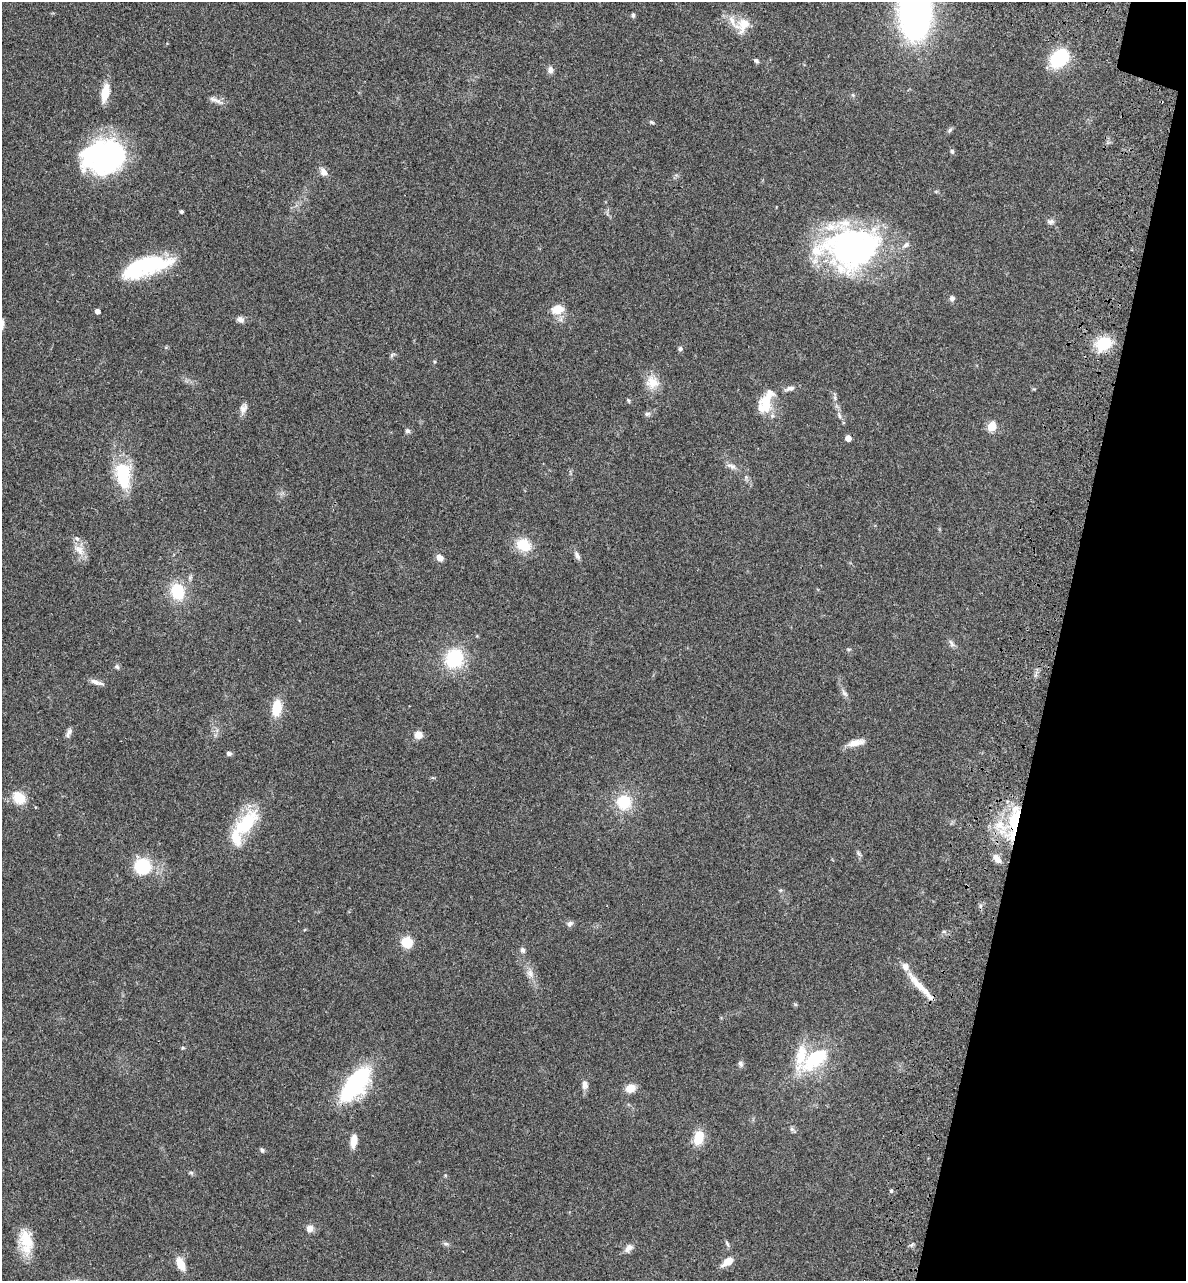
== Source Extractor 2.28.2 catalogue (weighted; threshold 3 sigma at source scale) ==
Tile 8 of 4 x 4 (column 4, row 2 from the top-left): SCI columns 3873-5056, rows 2749-4027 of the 5496 x 5492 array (HDU 1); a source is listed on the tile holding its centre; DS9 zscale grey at full resolution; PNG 1188 x 1283 px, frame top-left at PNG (2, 2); no overlay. Shown black and unused: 11% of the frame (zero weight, under 3 of 4 exposures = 13% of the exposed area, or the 3 px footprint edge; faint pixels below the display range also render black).
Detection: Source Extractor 2.28.2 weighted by HDU 2 'WHT'; one run over the whole footprint, this tile lists its part. Background 0.0647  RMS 0.0058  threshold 0.0259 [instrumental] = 3 sigma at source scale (4.5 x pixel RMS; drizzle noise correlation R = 1.50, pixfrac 1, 0.05/0.05 arcsec/px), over >= 5 px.
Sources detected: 101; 2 inside a brighter object's white glare — not listed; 9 inside a brighter listed object's ellipse — not listed separately; the other 90 listed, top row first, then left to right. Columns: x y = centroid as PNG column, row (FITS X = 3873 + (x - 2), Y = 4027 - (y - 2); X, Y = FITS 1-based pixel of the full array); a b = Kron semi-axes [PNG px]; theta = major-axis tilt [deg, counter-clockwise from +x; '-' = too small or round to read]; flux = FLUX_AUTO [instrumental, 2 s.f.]
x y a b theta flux
915 13 34 20 88 280
633 15 4 4 - 1.4
743 25 22 16 59 9.2
1060 58 16 11 42 43
756 61 6 5 - 1.3
550 70 9 7 -79 2.5
105 92 21 8 79 9.9
853 95 6 4 -46 0.76
215 100 21 6 -24 3.2
652 122 6 4 -27 0.87
950 130 9 5 58 1.1
952 151 7 5 -74 1
109 156 43 31 48 83
324 172 10 7 -56 3.7
181 211 4 4 - 1.1
1050 221 10 7 -5 1.9
850 247 63 47 6 150
146 266 51 17 16 56
952 298 7 6 - 1.7
558 309 12 9 9 9.9
97 311 4 4 - 2.9
240 319 10 8 -29 2.3
1103 343 20 16 27 17
680 349 6 6 - 1.3
392 355 9 5 45 1.1
435 361 5 5 - 0.7
652 382 19 18 - 8.6
790 388 14 7 16 2.6
835 398 8 5 -84 1.4
628 400 7 4 -63 0.72
766 403 25 16 -88 14
243 408 15 8 74 3.1
647 414 9 5 1 1.4
839 415 11 5 -70 2
992 426 5 5 - 25
407 431 7 6 - 1.4
848 438 5 4 - 5.1
731 466 15 7 -25 2.9
123 475 29 16 -83 33
746 477 5 5 - 0.99
524 545 16 12 -27 15
79 550 19 10 -46 6
577 555 12 6 -60 2.3
440 558 8 6 -41 3.8
178 591 14 11 -73 24
951 643 12 6 -54 1.9
848 649 6 4 6 0.78
454 658 19 17 63 33
117 667 7 6 - 1.2
95 682 15 7 -24 3
844 693 12 6 -57 2.2
277 708 16 9 82 15
69 733 14 6 67 2.1
418 735 8 8 - 5
856 743 23 8 12 5.7
229 754 6 5 - 1.5
433 778 6 4 -18 0.63
19 798 13 10 -45 13
624 802 16 16 - 19
1015 821 41 13 78 29
245 824 40 18 50 32
859 853 10 5 -43 1.2
997 859 12 7 -55 4.5
142 866 14 13 - 31
780 890 6 5 - 0.75
980 906 7 4 90 1.1
570 924 9 7 15 1.8
407 942 11 11 - 10
523 950 7 6 - 1.6
530 973 14 10 -64 4.2
920 986 50 7 -47 11
183 1048 5 4 - 0.72
815 1059 45 19 37 35
740 1064 9 6 -84 1.6
355 1084 39 17 51 73
585 1085 12 8 90 3.1
630 1088 8 7 - 8.6
792 1129 9 5 -42 1.3
699 1137 15 10 76 13
353 1141 15 7 82 5.9
262 1150 6 5 - 1.1
191 1173 7 5 -42 0.99
891 1191 5 4 - 0.89
310 1228 9 8 - 3.3
26 1241 30 16 -82 16
446 1244 8 6 -1 1.3
727 1244 10 4 -61 1.2
628 1248 13 8 45 3.5
728 1261 14 7 34 7
181 1264 15 8 -66 7.9
Overlapping masked pixels (flux is a lower limit): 2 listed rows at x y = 1015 821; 353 1141
Isophote crosses this tile's border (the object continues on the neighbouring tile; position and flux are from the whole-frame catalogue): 1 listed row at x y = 915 13